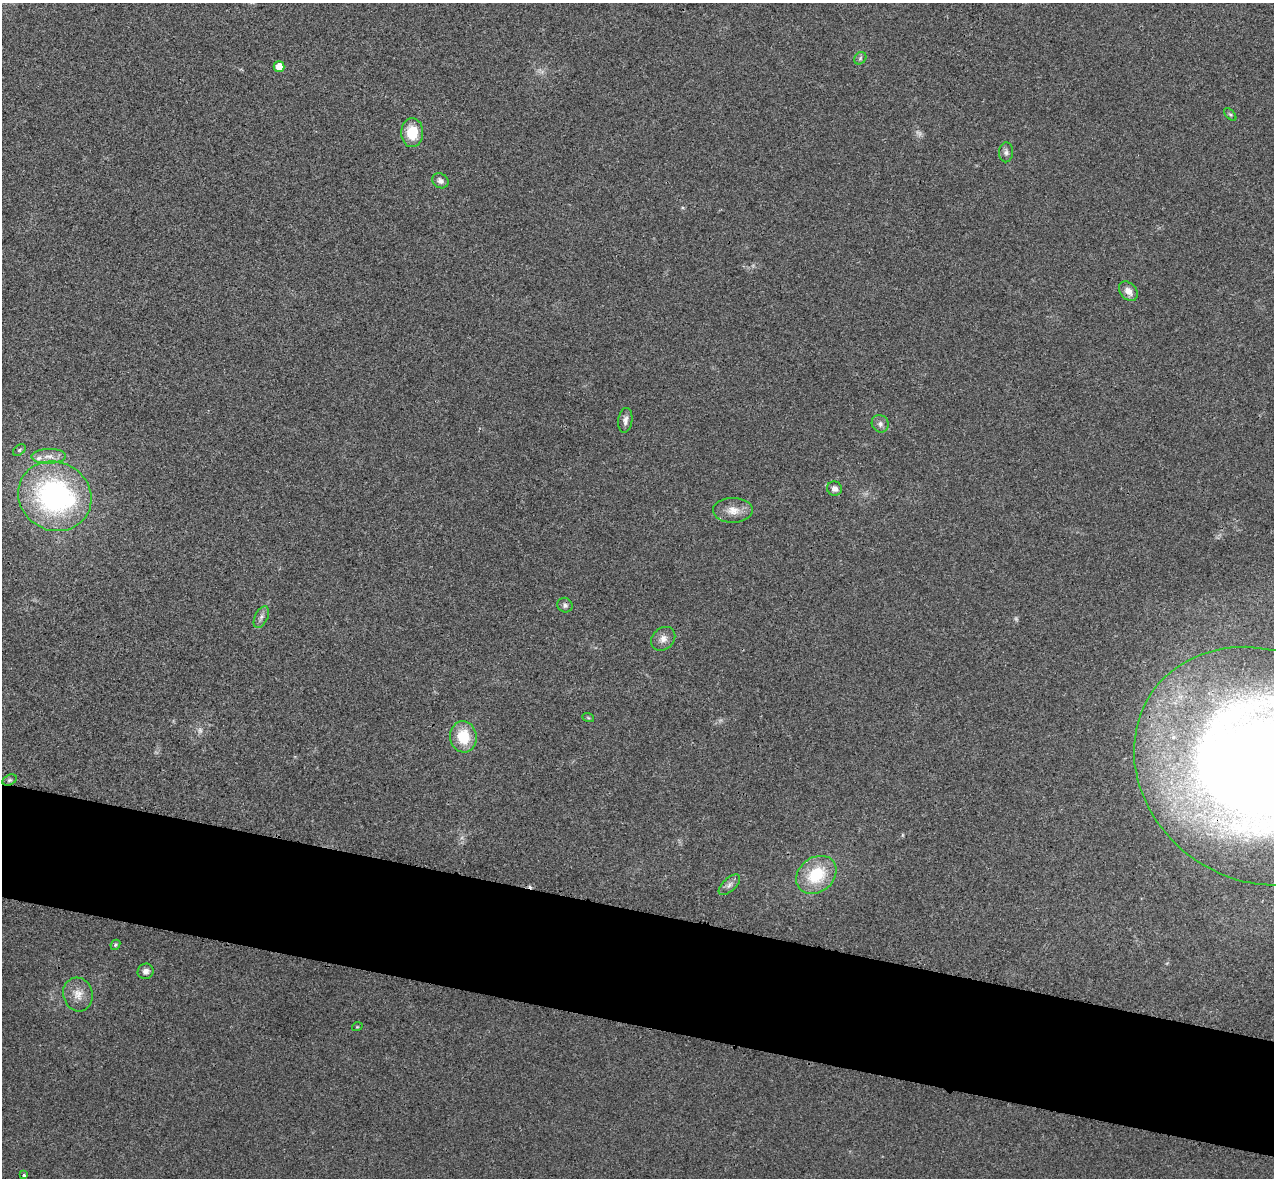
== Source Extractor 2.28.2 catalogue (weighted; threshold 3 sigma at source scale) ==
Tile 6 of 4 x 4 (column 2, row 2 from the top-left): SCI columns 1294-2565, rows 2534-3709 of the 5134 x 5189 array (HDU 1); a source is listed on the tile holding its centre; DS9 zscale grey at full resolution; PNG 1276 x 1180 px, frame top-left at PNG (2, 3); each listed source drawn as its Kron ellipse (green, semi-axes under 4 px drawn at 4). Shown black and unused: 10% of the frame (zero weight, under 3 of 4 exposures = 6% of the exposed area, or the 3 px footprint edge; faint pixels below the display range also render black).
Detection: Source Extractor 2.28.2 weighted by HDU 2 'WHT'; one run over the whole footprint, this tile lists its part. Background 0.0207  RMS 0.0044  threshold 0.0197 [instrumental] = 3 sigma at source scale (4.5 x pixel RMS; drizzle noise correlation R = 1.50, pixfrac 1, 0.05/0.05 arcsec/px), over >= 5 px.
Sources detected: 34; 3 too faint to see at this stretch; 1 inside a brighter object's white glare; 1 cosmic-ray / hot-pixel residue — neither listed nor drawn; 1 inside a brighter listed object's ellipse — not listed separately; the other 28 listed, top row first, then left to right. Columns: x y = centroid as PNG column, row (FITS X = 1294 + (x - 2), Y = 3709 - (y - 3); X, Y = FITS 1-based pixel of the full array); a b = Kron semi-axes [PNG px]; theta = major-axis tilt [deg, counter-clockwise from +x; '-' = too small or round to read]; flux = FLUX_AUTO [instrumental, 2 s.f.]
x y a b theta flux
860 58 7 5 48 0.88
279 66 5 5 - 5.1
1230 114 8 4 -47 0.66
412 133 14 11 88 12
1006 152 10 7 86 1.4
440 181 8 7 - 1.8
1128 291 11 8 -50 3.2
625 420 12 7 83 2.2
880 424 9 8 - 1.9
19 450 7 4 36 0.71
48 456 17 7 1 3.7
834 489 7 7 - 2.1
55 496 37 34 -28 93
733 510 20 12 0 5.6
565 605 8 7 - 1.3
261 617 12 6 63 1.7
663 639 13 10 43 3.2
588 717 6 4 -21 0.51
463 737 16 13 -82 13
1260 766 131 114 -33 800
9 780 7 5 26 0.81
816 875 22 17 38 19
729 885 13 6 43 2
115 945 5 4 - 0.79
146 971 8 7 - 2.1
78 994 17 14 -74 5.5
357 1027 5 3 - 0.38
24 1175 4 3 - 1.7
Overlapping masked pixels (flux is a lower limit): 1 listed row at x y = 1260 766
Isophote crosses this tile's border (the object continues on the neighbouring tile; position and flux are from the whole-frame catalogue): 1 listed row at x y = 1260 766